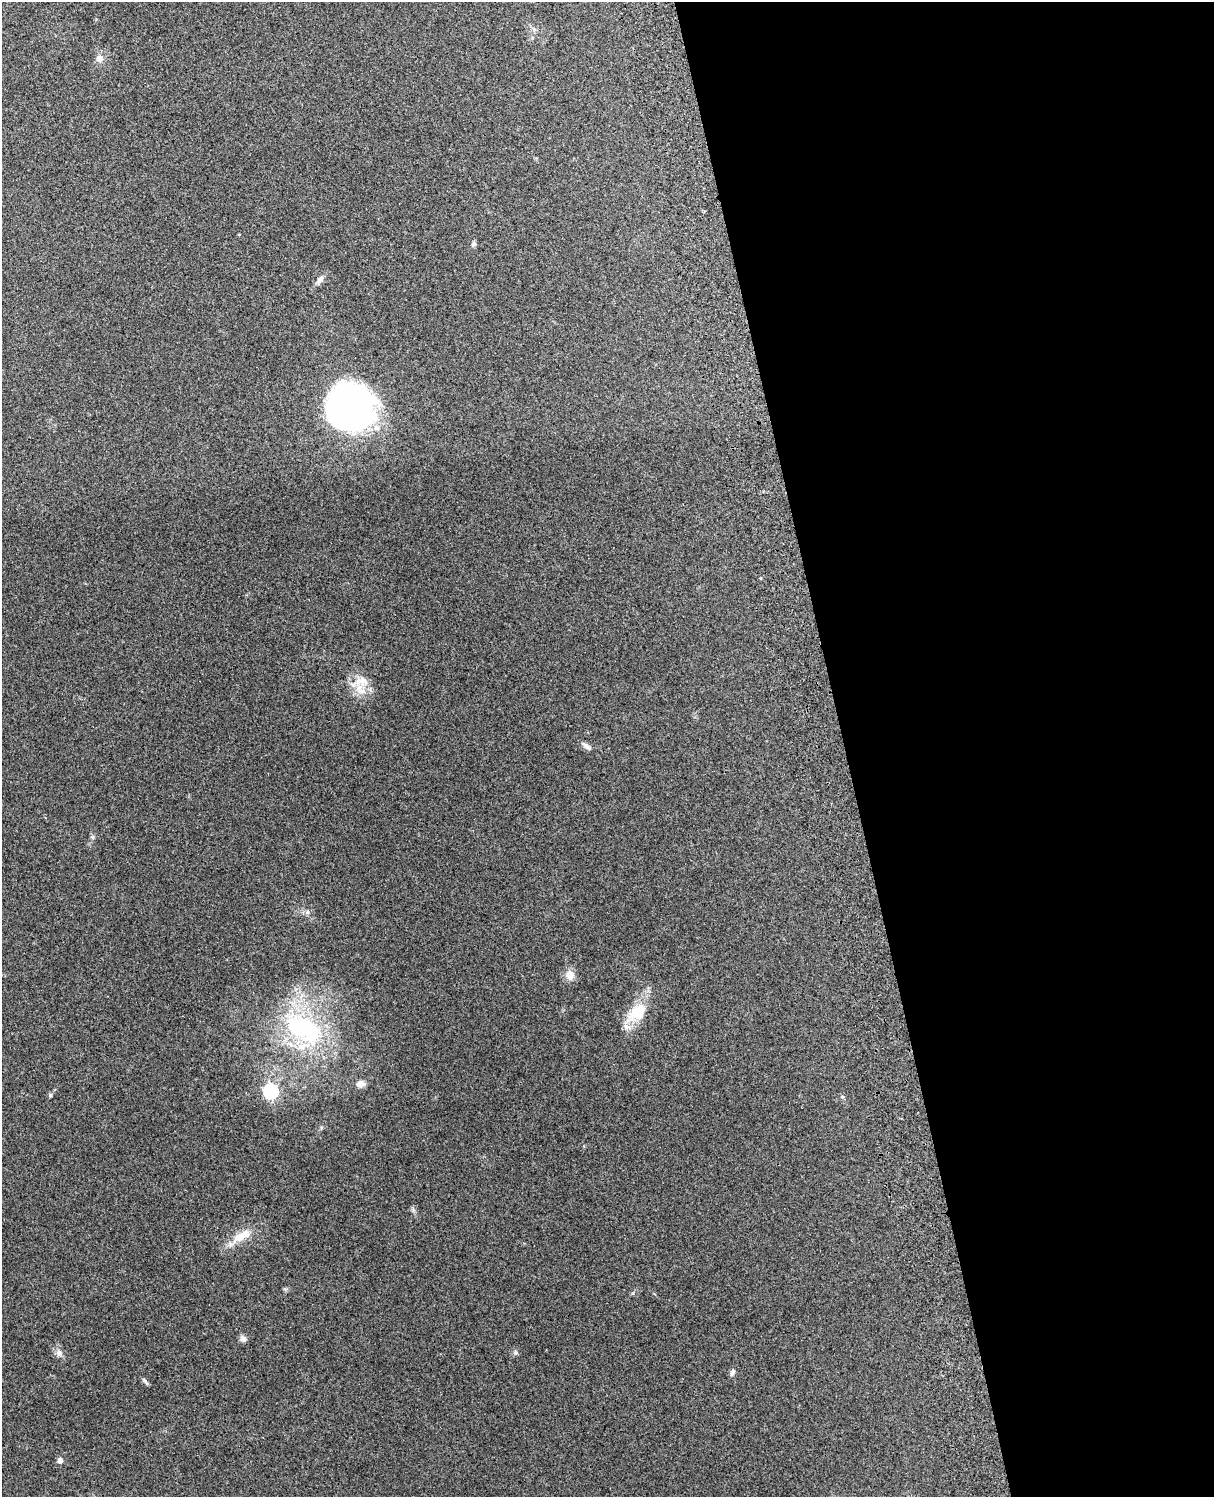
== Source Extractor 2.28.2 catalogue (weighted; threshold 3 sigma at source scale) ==
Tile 8 of 4 x 3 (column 4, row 2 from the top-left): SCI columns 3756-4967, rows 1661-3155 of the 5088 x 4928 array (HDU 1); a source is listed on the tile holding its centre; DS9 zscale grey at full resolution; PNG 1216 x 1499 px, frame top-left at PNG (2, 2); no overlay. Shown black and unused: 31% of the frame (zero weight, under 3 of 4 exposures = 6% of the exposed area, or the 3 px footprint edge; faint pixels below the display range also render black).
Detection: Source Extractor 2.28.2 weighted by HDU 2 'WHT'; one run over the whole footprint, this tile lists its part. Background 0.279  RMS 0.0091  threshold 0.0411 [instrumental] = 3 sigma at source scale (4.5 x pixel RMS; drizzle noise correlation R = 1.50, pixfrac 1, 0.05/0.05 arcsec/px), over >= 5 px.
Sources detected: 24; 1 inside a brighter object's white glare — not listed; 1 inside a brighter listed object's ellipse — not listed separately; the other 22 listed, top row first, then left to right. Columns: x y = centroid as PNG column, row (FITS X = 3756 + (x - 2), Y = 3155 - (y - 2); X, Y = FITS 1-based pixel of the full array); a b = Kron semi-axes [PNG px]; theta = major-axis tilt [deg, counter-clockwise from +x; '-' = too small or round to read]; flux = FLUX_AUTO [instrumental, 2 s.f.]
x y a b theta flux
99 58 7 7 - 6.3
473 244 8 6 56 1.8
320 279 13 6 46 3.9
349 409 38 34 -55 430
361 681 24 13 6 14
586 746 13 6 -35 3.9
92 837 7 4 -89 1.6
307 912 7 6 - 2.2
570 975 12 10 -75 8.1
637 1012 27 18 40 28
302 1028 55 33 -15 110
360 1084 11 8 10 5.3
270 1091 6 6 - 190
50 1095 5 4 - 1.5
321 1128 6 4 72 1.2
242 1236 28 11 27 17
243 1339 9 7 -37 3.3
59 1353 10 9 - 4.4
515 1353 7 4 71 1.4
732 1372 11 6 68 2.7
145 1381 12 4 -48 1.9
60 1460 5 5 - 5.1
Unlisted compact peaks at least as high as the median listed source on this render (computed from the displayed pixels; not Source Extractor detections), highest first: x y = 633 1293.